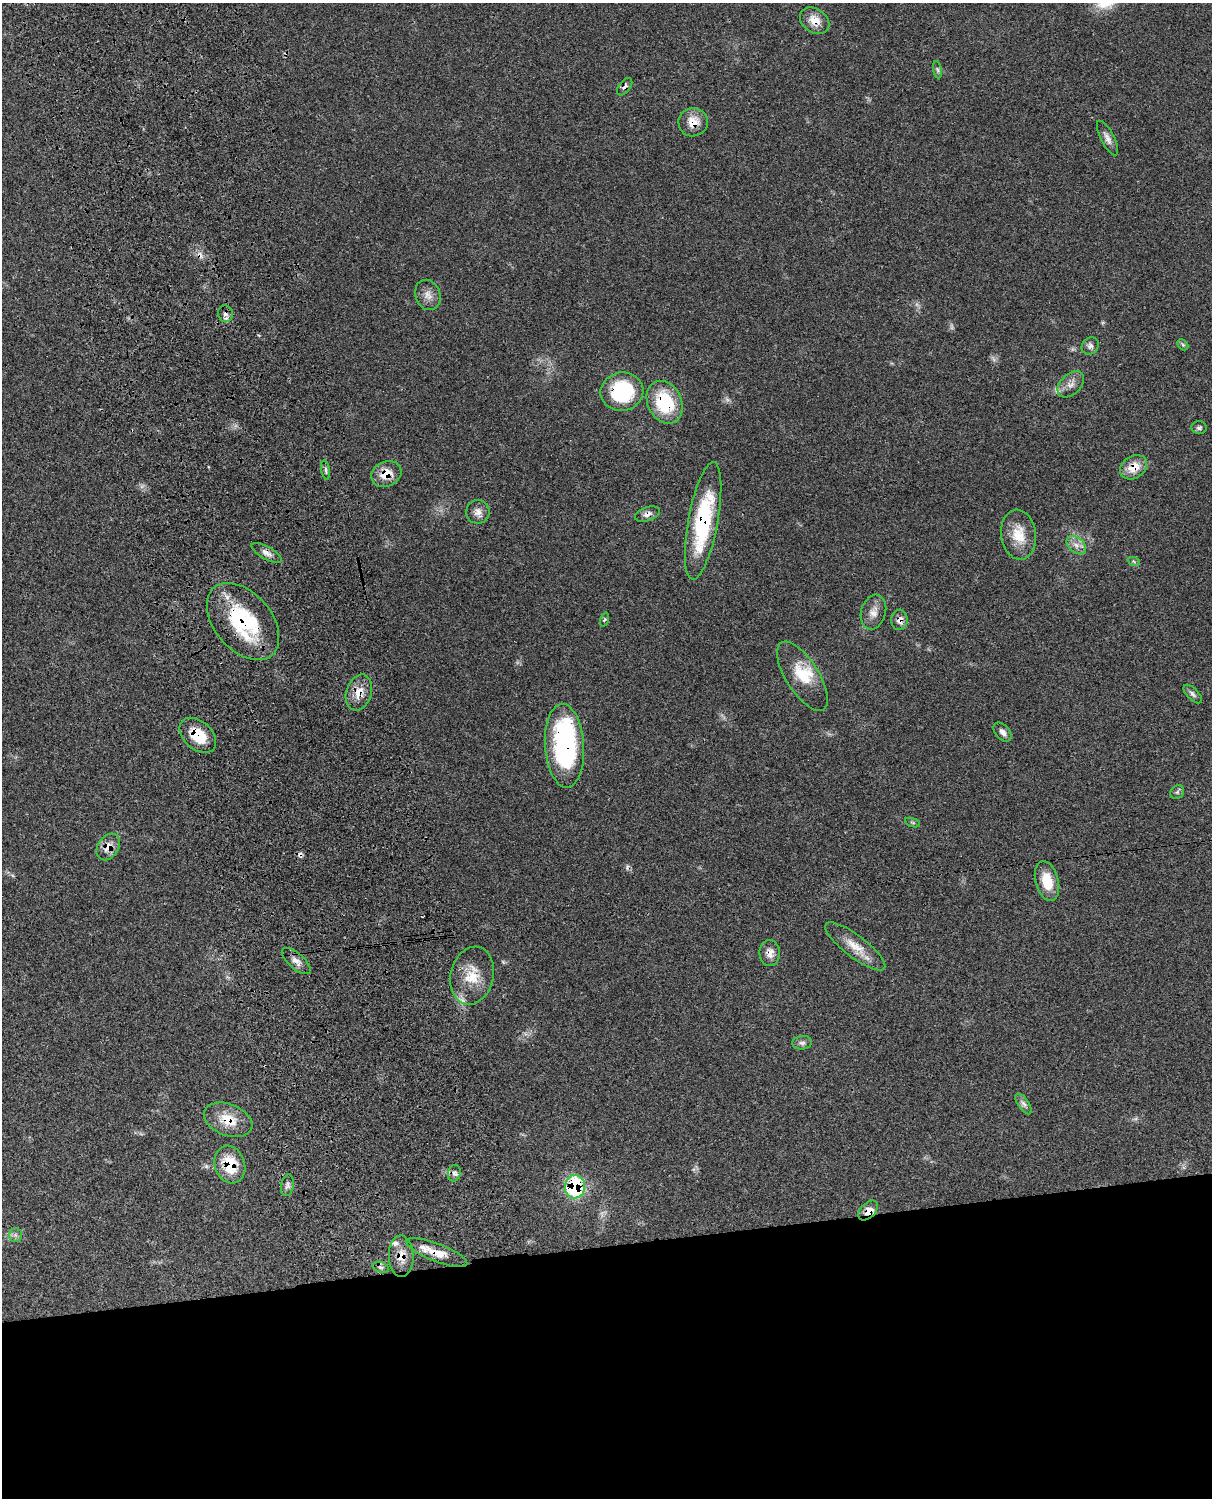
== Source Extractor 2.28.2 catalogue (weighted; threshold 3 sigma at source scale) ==
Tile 11 of 4 x 3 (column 3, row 3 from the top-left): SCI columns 2545-3754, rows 277-1772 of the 5084 x 4927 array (HDU 1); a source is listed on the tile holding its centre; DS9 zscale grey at full resolution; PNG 1214 x 1500 px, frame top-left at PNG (2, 3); each listed source drawn as its Kron ellipse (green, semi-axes under 4 px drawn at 4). Shown black and unused: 17% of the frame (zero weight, under 3 of 4 exposures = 6% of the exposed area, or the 3 px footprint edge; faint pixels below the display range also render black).
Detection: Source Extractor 2.28.2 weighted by HDU 2 'WHT'; one run over the whole footprint, this tile lists its part. Background 0.0791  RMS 0.0058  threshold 0.0263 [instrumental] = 3 sigma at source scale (4.5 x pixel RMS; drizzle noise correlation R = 1.50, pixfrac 1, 0.05/0.05 arcsec/px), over >= 5 px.
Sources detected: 61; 1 too faint to see at this stretch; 3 cosmic-ray / hot-pixel residue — neither listed nor drawn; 4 inside a brighter listed object's ellipse — not listed separately; the other 53 listed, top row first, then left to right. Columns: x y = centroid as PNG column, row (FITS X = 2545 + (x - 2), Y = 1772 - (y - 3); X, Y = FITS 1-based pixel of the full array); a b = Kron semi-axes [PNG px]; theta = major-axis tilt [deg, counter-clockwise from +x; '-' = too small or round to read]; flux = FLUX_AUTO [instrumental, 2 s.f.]
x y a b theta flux
815 21 16 11 -34 7.1
937 70 8 4 -81 1.1
625 87 10 5 53 1.9
693 122 15 14 - 7.8
1107 138 19 6 -63 3.3
428 295 15 12 -70 4.9
225 314 8 7 - 2.4
1183 345 6 4 -44 0.89
1090 346 9 8 - 2.2
1071 384 15 10 44 4.7
622 392 21 19 10 43
665 402 22 17 -64 33
1199 428 7 6 - 1.4
1134 467 14 11 34 9.8
326 470 9 4 -79 1.3
386 474 16 12 26 10
478 512 12 11 - 3.9
647 514 13 7 19 3.1
703 521 59 15 80 56
1019 535 25 17 -83 14
1076 545 11 7 -40 3.4
267 553 17 6 -29 3.3
1134 562 6 4 -21 0.89
873 612 18 12 74 5.5
604 620 7 3 71 0.75
899 620 10 8 84 3.6
243 621 44 28 -49 51
802 676 39 16 -58 16
359 692 18 12 72 8.1
1193 694 12 5 -46 1.7
1003 732 11 7 -49 2.6
198 735 21 14 -42 17
565 746 42 19 -86 95
1177 792 7 6 - 1.3
913 823 8 3 -19 0.75
108 847 14 10 57 6.2
1047 881 20 11 -76 13
855 946 37 11 -37 11
770 953 13 10 89 4.5
296 961 18 8 -40 4
472 976 29 21 77 16
802 1043 10 6 6 2
1024 1104 12 5 -55 2.2
228 1120 25 15 -21 14
230 1165 19 15 -70 19
454 1173 8 6 77 1.8
287 1185 11 6 81 2
575 1187 12 10 84 51
868 1211 12 7 45 5.7
15 1235 7 6 - 1.7
437 1253 32 9 -21 10
401 1256 21 12 -89 8.4
381 1267 8 5 -19 1.5
Overlapping masked pixels (flux is a lower limit): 24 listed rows (the first 20) at x y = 815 21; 625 87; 693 122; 225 314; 622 392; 665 402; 1134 467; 386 474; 647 514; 703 521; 267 553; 899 620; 243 621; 359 692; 198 735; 565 746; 108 847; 770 953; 228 1120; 230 1165